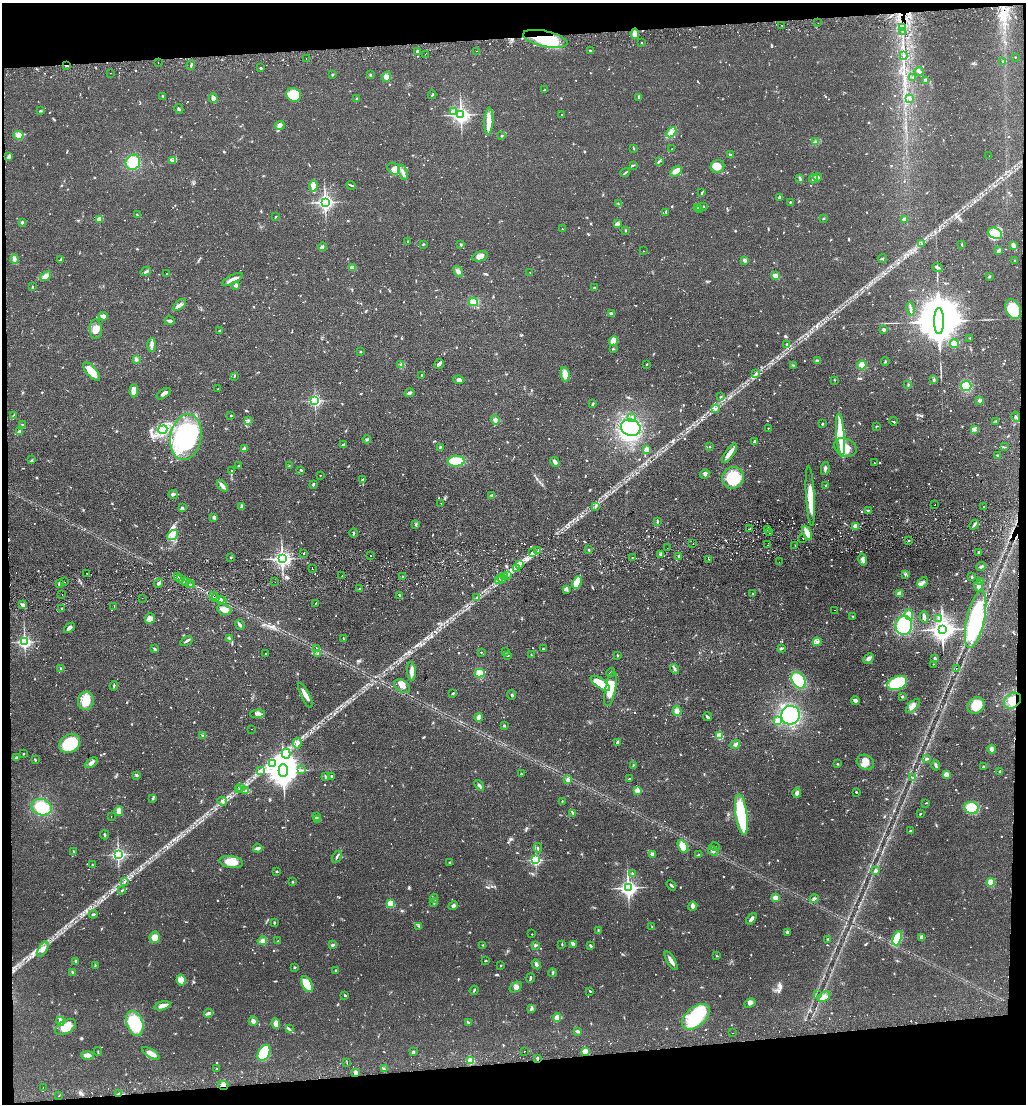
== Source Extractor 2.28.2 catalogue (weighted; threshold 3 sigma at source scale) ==
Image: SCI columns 124-4219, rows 53-4459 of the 4380 x 4515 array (HDU 1 of 3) = the unmasked area's bounding box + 8 px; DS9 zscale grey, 4 x 4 block average (1 PNG px = mean of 4 x 4 image px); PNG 1028 x 1106 px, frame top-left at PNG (2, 3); each listed source drawn as its Kron ellipse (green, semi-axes under 4 px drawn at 4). Shown black and unused: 9% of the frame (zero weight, under 2 of 3 exposures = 3% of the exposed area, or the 3 px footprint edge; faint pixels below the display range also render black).
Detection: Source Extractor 2.28.2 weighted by HDU 2 'WHT'. Background 0.0543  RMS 0.0061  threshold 0.0275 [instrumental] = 3 sigma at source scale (4.5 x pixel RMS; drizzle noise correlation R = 1.50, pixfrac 1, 0.05/0.05 arcsec/px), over >= 5 px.
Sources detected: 1176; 7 too faint to see at this stretch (4 x 4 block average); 6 inside a brighter object's white glare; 44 cosmic-ray / hot-pixel residue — neither listed nor drawn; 20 coinciding with a brighter row at this scale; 34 inside a brighter listed object's ellipse — not listed separately; of the other 1065, all 500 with FLUX_AUTO >= 2.15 (the completeness limit of this list) listed and drawn (565 fainter detections not listed), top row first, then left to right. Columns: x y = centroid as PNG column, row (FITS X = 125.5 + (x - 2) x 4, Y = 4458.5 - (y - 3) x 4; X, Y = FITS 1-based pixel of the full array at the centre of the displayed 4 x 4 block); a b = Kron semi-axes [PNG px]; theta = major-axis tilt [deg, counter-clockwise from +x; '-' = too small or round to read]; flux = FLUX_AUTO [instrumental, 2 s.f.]
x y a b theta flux
818 23 2 2 - 3
782 25 2 2 - 4.4
903 27 4 2 - 8.6
903 32 3 2 - 4
635 34 5 4 - 20
545 39 23 8 -12 180
642 43 2 2 - 4
477 51 2 2 - 2.4
591 51 3 2 - 3.2
417 52 3 2 - 7.4
425 54 2 2 - 2.4
904 55 2 2 - 2.2
1015 57 2 2 - 3
306 58 2 2 - 4.5
1003 61 2 2 - 4.3
158 62 2 2 - 2.4
66 65 2 2 - 3.3
191 65 5 2 - 4.4
261 68 3 2 - 2.5
919 71 5 3 - 7.6
111 73 2 2 - 5.6
333 75 2 2 - 11
370 75 2 2 - 3.4
386 77 5 4 - 12
913 77 2 2 - 2.5
925 80 3 2 - 7.4
545 90 3 2 - 4.2
294 95 8 6 -31 87
432 95 4 2 - 3.4
163 96 3 2 - 2.6
639 97 4 2 - 3.5
213 98 5 3 - 19
910 98 3 3 - 5.6
357 99 2 2 - 12
179 109 5 2 - 4.5
40 111 2 2 - 2.8
454 111 2 2 - 87
562 114 2 2 - 2.7
461 115 3 3 - 1500
489 121 13 4 87 39
280 125 5 4 - 13
671 132 6 4 44 16
18 135 5 4 - 25
501 136 3 2 - 2.9
816 142 3 2 - 3.6
634 148 2 2 - 2.2
672 149 2 2 - 2.2
731 155 3 2 - 7.1
989 156 2 2 - 3.1
9 157 3 2 - 4.3
172 160 2 2 - 3.2
659 161 3 2 - 3
133 162 8 7 - 82
633 165 3 2 - 2.6
717 166 7 6 - 35
394 169 7 5 -33 17
676 171 6 4 30 18
403 172 8 3 -71 12
625 173 5 2 - 4.6
818 177 4 3 - 11
800 179 2 2 - 2.9
813 179 5 3 - 9.7
351 185 4 2 - 4.1
313 186 5 3 - 11
702 193 4 2 - 4.2
780 197 2 2 - 15
325 202 3 3 - 1000
790 202 3 2 - 3.1
618 204 2 2 - 2.4
704 206 3 2 - 3.1
698 208 3 2 - 3.5
699 210 3 2 - 3.5
666 212 2 2 - 2.6
137 215 4 2 - 3.3
276 217 3 2 - 2.3
824 218 3 2 - 2.7
100 219 2 2 - 51
904 219 2 2 - 34
22 222 2 2 - 8.5
617 224 3 3 - 15
562 229 2 2 - 3.6
625 230 3 2 - 2.5
995 233 7 5 -22 58
407 242 3 2 - 2.8
423 244 2 2 - 2.6
922 244 3 2 - 2.5
962 244 3 2 - 2.8
461 245 3 3 - 3.6
1013 245 4 3 - 8
322 247 4 3 - 6.1
643 251 2 2 - 2.3
998 251 4 2 - 18
480 256 8 4 15 23
882 258 5 2 - 2.5
14 259 4 2 - 6.3
60 260 4 2 - 6.2
745 260 3 2 - 9.3
1014 261 2 2 - 4.3
353 267 4 2 - 17
937 267 5 2 - 8.1
146 271 5 2 - 7.2
458 271 6 3 -55 12
530 272 2 2 - 3.7
167 274 2 2 - 2.7
46 276 6 3 40 22
775 276 4 3 - 20
989 276 3 2 - 3
232 279 12 3 28 22
236 285 2 2 - 24
32 287 3 2 - 2.6
594 287 3 2 - 2.9
473 302 4 3 - 24
180 305 7 3 41 14
911 309 7 2 -80 7.9
1013 309 10 7 -66 100
611 313 2 2 - 21
103 316 5 3 - 21
170 321 5 2 - 8.2
939 321 13 5 90 29000
96 329 10 6 -87 31
219 330 3 2 - 2.7
884 330 2 2 - 25
970 338 2 2 - 3.9
614 341 5 4 - 36
787 344 3 3 - 5.9
954 344 4 4 - 30
152 345 7 3 89 14
613 349 2 2 - 2.4
360 351 2 2 - 2.9
136 360 3 3 - 6
818 361 3 2 - 18
885 361 4 2 - 2.7
439 364 5 4 - 8.8
647 364 2 2 - 2.8
401 365 3 3 - 5.5
793 365 2 2 - 2.3
862 365 4 4 - 28
91 372 12 5 -50 56
565 374 7 4 -81 38
756 374 3 2 - 3.6
234 376 3 2 - 3.3
421 376 2 2 - 3
459 380 5 4 - 13
834 380 2 2 - 2.6
934 380 3 2 - 4.4
908 385 3 2 - 2.6
966 386 5 5 - 80
218 389 2 2 - 2.5
134 391 6 4 85 32
409 393 5 3 - 6.6
164 394 8 3 33 12
721 397 3 2 - 3.8
315 401 2 2 - 530
979 401 3 3 - 6.2
593 404 2 2 - 2.7
715 409 4 3 - 8.7
13 415 3 2 - 2.7
231 416 2 2 - 5.9
632 417 3 2 - 5.3
1016 417 5 2 - 6.3
495 420 4 3 - 11
248 421 4 2 - 4.3
893 421 4 2 - 2.6
996 421 2 2 - 2.2
822 424 3 2 - 3
22 425 3 2 - 4.3
876 426 3 2 - 2.6
631 428 10 8 -20 370
768 428 2 2 - 3.6
163 430 5 4 - 19
975 430 3 2 - 5.6
20 432 2 2 - 25
840 435 21 4 -85 160
186 437 23 15 79 430
367 439 4 2 - 4.7
754 441 3 2 - 6.8
343 444 4 2 - 4.3
440 447 3 2 - 3.3
710 447 2 2 - 2.3
845 447 12 8 -25 55
1005 447 3 2 - 2.2
244 449 2 2 - 28
647 450 4 3 - 23
729 453 11 4 54 23
997 455 3 2 - 4.5
32 460 3 2 - 2.2
456 461 8 5 2 71
555 462 5 2 - 13
874 463 2 2 - 2.2
238 466 2 2 - 3.5
289 466 2 2 - 2.8
825 468 6 2 80 7.5
301 470 3 2 - 3.7
231 471 3 2 - 3
705 474 5 3 - 7.3
320 475 2 2 - 2.5
733 478 11 10 - 160
362 480 3 2 - 4.2
313 484 2 2 - 7
222 486 7 3 -50 12
826 486 2 2 - 2.4
173 494 5 3 - 7.7
491 495 4 2 - 5
810 496 30 4 -87 85
441 503 2 2 - 2.5
935 505 2 2 - 3.5
242 506 4 2 - 5.7
596 506 3 2 - 3.6
984 507 2 2 - 2.3
182 508 4 3 - 5.6
868 510 3 2 - 2.7
214 517 3 3 - 11
657 521 3 2 - 3.6
416 524 3 2 - 5.2
974 525 5 2 - 7.2
856 526 3 3 - 20
750 529 2 2 - 3.1
767 529 2 2 - 2.3
354 533 4 2 - 3.2
769 533 2 2 - 2.9
807 533 7 2 -66 51
173 535 6 4 38 20
803 538 2 2 - 3.5
908 541 2 2 - 3.4
693 544 2 2 - 6.8
768 545 2 2 - 5.7
795 545 2 2 - 4.5
667 548 2 2 - 5.3
589 550 3 2 - 4.1
538 551 2 2 - 2.3
979 552 2 2 - 4.8
304 553 2 2 - 3
533 553 2 2 - 4.2
371 555 2 2 - 4.5
661 555 4 2 - 4.6
679 556 3 2 - 5.8
632 557 2 2 - 2.2
231 558 2 2 - 8.4
282 558 3 3 - 1400
709 559 2 2 - 3.4
863 559 6 3 -79 12
779 562 2 2 - 4.1
520 564 2 2 - 2.7
981 566 5 2 - 6
517 568 2 2 - 2.8
312 569 2 2 - 3.9
87 573 2 2 - 4.3
905 574 2 2 - 2.6
342 575 2 2 - 4.3
507 575 3 2 - 4.5
178 577 2 2 - 2.6
403 577 2 2 - 2.4
504 577 2 2 - 2.8
971 577 2 2 - 4.4
180 579 2 2 - 5.1
502 579 4 3 - 7.5
499 580 4 2 - 4.5
185 581 3 2 - 6.6
65 582 2 2 - 2.7
275 582 2 2 - 3.4
577 582 6 4 67 71
923 582 6 3 42 8
981 582 3 2 - 2.8
158 583 4 2 - 8.2
189 583 2 2 - 5.7
59 584 3 2 - 4.1
192 584 2 2 - 2.4
979 586 5 3 - 19
360 589 2 2 - 7.7
566 589 4 3 - 6.8
62 594 2 2 - 4.6
753 594 2 2 - 2.3
899 594 2 2 - 61
400 595 2 2 - 4.8
213 596 2 2 - 3.2
216 597 2 2 - 6
476 597 3 2 - 3.5
142 598 2 2 - 3.4
220 599 2 2 - 4.2
223 600 2 2 - 4.5
316 603 3 2 - 2.2
23 605 4 2 - 15
114 606 2 2 - 3.9
62 609 2 2 - 3.8
224 610 7 5 -19 20
835 610 2 2 - 2.7
909 615 5 4 - 46
853 616 3 2 - 2.4
924 617 6 2 -83 8.6
150 618 5 5 - 13
938 618 3 2 - 4.7
976 619 29 9 78 460
240 625 5 2 - 7.9
904 625 9 8 - 170
69 628 6 3 43 13
942 629 4 4 - 2500
229 638 3 2 - 3.9
343 639 3 2 - 2.7
186 641 6 2 32 7.2
24 642 3 3 - 470
817 642 4 3 - 12
155 649 3 2 - 2.9
317 649 2 2 - 5.5
543 649 2 2 - 4.3
781 649 3 2 - 3.6
481 652 2 2 - 2.8
505 652 2 2 - 5.3
318 653 3 2 - 4
266 654 2 2 - 3
508 655 4 2 - 2.6
531 655 2 2 - 2.4
618 655 3 2 - 2.3
869 658 6 3 45 12
935 658 3 2 - 4.2
933 664 2 2 - 2.2
956 668 2 2 - 3.6
61 669 3 2 - 3.5
675 669 5 2 - 6.6
411 671 9 4 -88 18
480 673 5 3 - 37
611 673 4 2 - 4.6
799 680 9 6 -54 140
600 683 11 4 -36 81
897 683 10 6 22 170
114 686 4 2 - 3.2
402 686 9 6 -33 24
610 689 17 5 78 79
453 693 3 2 - 3.8
305 695 14 3 -64 26
511 695 5 2 - 4.8
902 697 3 2 - 3.1
86 701 9 8 - 65
855 701 4 3 - 9.2
1012 701 9 7 40 40
976 705 9 7 41 79
913 706 9 4 45 17
677 711 5 4 - 16
257 714 7 3 4 12
791 715 9 9 - 260
707 717 5 2 - 6.6
479 718 4 3 - 25
778 721 4 3 - 21
504 726 3 2 - 4.4
252 729 2 2 - 8
203 735 3 2 - 3.6
719 736 2 2 - 150
617 742 3 2 - 6.2
70 743 11 9 32 130
297 743 5 3 - 9.7
735 745 5 3 - 7.7
991 749 4 3 - 12
24 754 2 2 - 3.8
286 754 5 3 - 11
16 758 2 2 - 10
927 759 3 2 - 5.3
35 760 3 2 - 3.5
865 762 9 7 -27 29
91 763 7 3 33 13
272 763 3 2 - 4.7
837 764 2 2 - 3.1
633 765 3 2 - 2.6
936 765 5 2 - 7.5
983 767 3 2 - 4.5
283 770 6 4 -90 7700
302 770 3 2 - 3.4
260 771 3 2 - 4.1
1000 771 2 2 - 5.5
521 774 2 2 - 3.3
137 775 3 2 - 5.2
946 775 2 2 - 54
325 776 3 2 - 3.2
331 776 2 2 - 3.6
912 777 2 2 - 5.1
630 779 4 2 - 5.5
568 780 3 3 - 13
479 785 6 2 -50 7.5
241 787 3 2 - 4
239 789 3 2 - 2.8
245 791 3 2 - 2.7
637 791 2 2 - 71
856 792 2 2 - 7.2
797 793 5 3 - 9.5
153 798 3 2 - 5.1
222 801 5 3 - 6.9
562 801 3 2 - 2.3
926 803 4 2 - 2.2
42 807 10 8 -19 110
972 808 7 6 - 76
119 811 5 3 - 24
573 813 3 2 - 5.9
920 814 3 2 - 2.4
741 815 21 6 -82 260
111 816 2 2 - 4
316 816 3 3 - 6.1
318 819 2 2 - 3
910 831 2 2 - 3.2
104 835 4 2 - 3.7
683 846 7 4 -60 64
715 847 5 2 - 4.5
258 848 5 3 - 8.4
538 848 5 2 - 3.1
713 851 5 2 - 7.4
74 852 3 2 - 4.2
118 854 3 3 - 620
653 854 2 2 - 37
698 855 3 2 - 3.1
337 857 6 2 62 7.4
535 860 3 2 - 420
231 862 12 6 -9 48
450 863 2 2 - 5.7
92 865 3 2 - 3
276 871 2 2 - 2.9
876 871 4 3 - 8.8
632 873 2 2 - 3
125 882 3 2 - 3
292 882 2 2 - 2.7
991 882 4 4 - 31
671 885 5 2 - 5.5
628 888 3 3 - 1300
122 891 3 2 - 3.3
434 898 4 2 - 3.9
775 898 2 2 - 56
814 898 4 3 - 5.8
434 902 4 2 - 2.3
390 904 2 2 - 140
453 906 5 3 - 8.5
693 906 4 4 - 13
93 914 4 2 - 4.3
751 919 6 3 51 12
274 922 3 2 - 2.8
419 926 3 2 - 2.4
652 927 2 2 - 2.5
598 930 3 2 - 3.3
787 932 3 2 - 5.7
532 934 2 2 - 2.3
154 937 6 5 - 25
922 937 4 3 - 16
897 938 7 4 70 80
828 939 3 2 - 3.5
262 941 5 3 - 12
278 941 2 2 - 4.2
562 944 3 2 - 2.7
573 944 3 3 - 7.1
332 945 4 3 - 6.1
483 945 2 2 - 3.2
535 945 4 2 - 3.5
590 945 4 2 - 4.2
43 949 8 3 59 16
717 956 3 2 - 2.6
75 961 3 2 - 3.2
485 961 2 2 - 2.7
671 961 10 3 -59 19
536 964 5 3 - 7.2
95 965 3 2 - 3
501 965 2 2 - 2.5
295 967 4 2 - 2.4
335 970 2 2 - 2.8
73 973 3 2 - 4.8
553 973 4 2 - 4.6
530 978 5 2 - 5.2
181 980 5 4 - 24
307 984 9 5 -64 91
516 987 7 4 34 12
474 990 4 2 - 2.3
590 991 2 2 - 3
818 994 2 2 - 2.7
344 995 3 2 - 2.5
824 997 7 4 32 18
750 1003 6 4 27 10
162 1006 8 3 14 24
532 1009 2 2 - 2.2
208 1013 4 3 - 8.3
557 1017 4 4 - 18
696 1017 16 9 40 180
61 1021 4 3 - 8.7
253 1021 5 4 - 10
468 1022 4 2 - 3.1
135 1023 13 8 -70 210
276 1024 5 3 - 26
65 1027 11 6 31 57
289 1029 3 2 - 3.8
578 1032 3 3 - 5.1
732 1033 2 2 - 2.2
98 1051 4 2 - 2.2
524 1051 2 2 - 9.3
585 1051 2 2 - 58
413 1052 3 3 - 4.3
151 1053 10 4 -31 27
264 1053 9 5 62 150
87 1055 6 4 -1 13
537 1058 2 2 - 5.3
471 1061 2 2 - 120
347 1063 2 2 - 3.1
216 1069 2 2 - 2.5
384 1069 4 2 - 4.6
356 1073 4 3 - 11
223 1085 5 3 - 12
43 1088 2 2 - 2.4
119 1094 4 2 - 5.7
59 1096 2 2 - 2.4
Overlapping masked pixels (flux is a lower limit): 7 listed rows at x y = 903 27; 545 39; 66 65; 213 596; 537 1058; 223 1085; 119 1094
Diffuse or blended objects may show on this block-average render without a row.